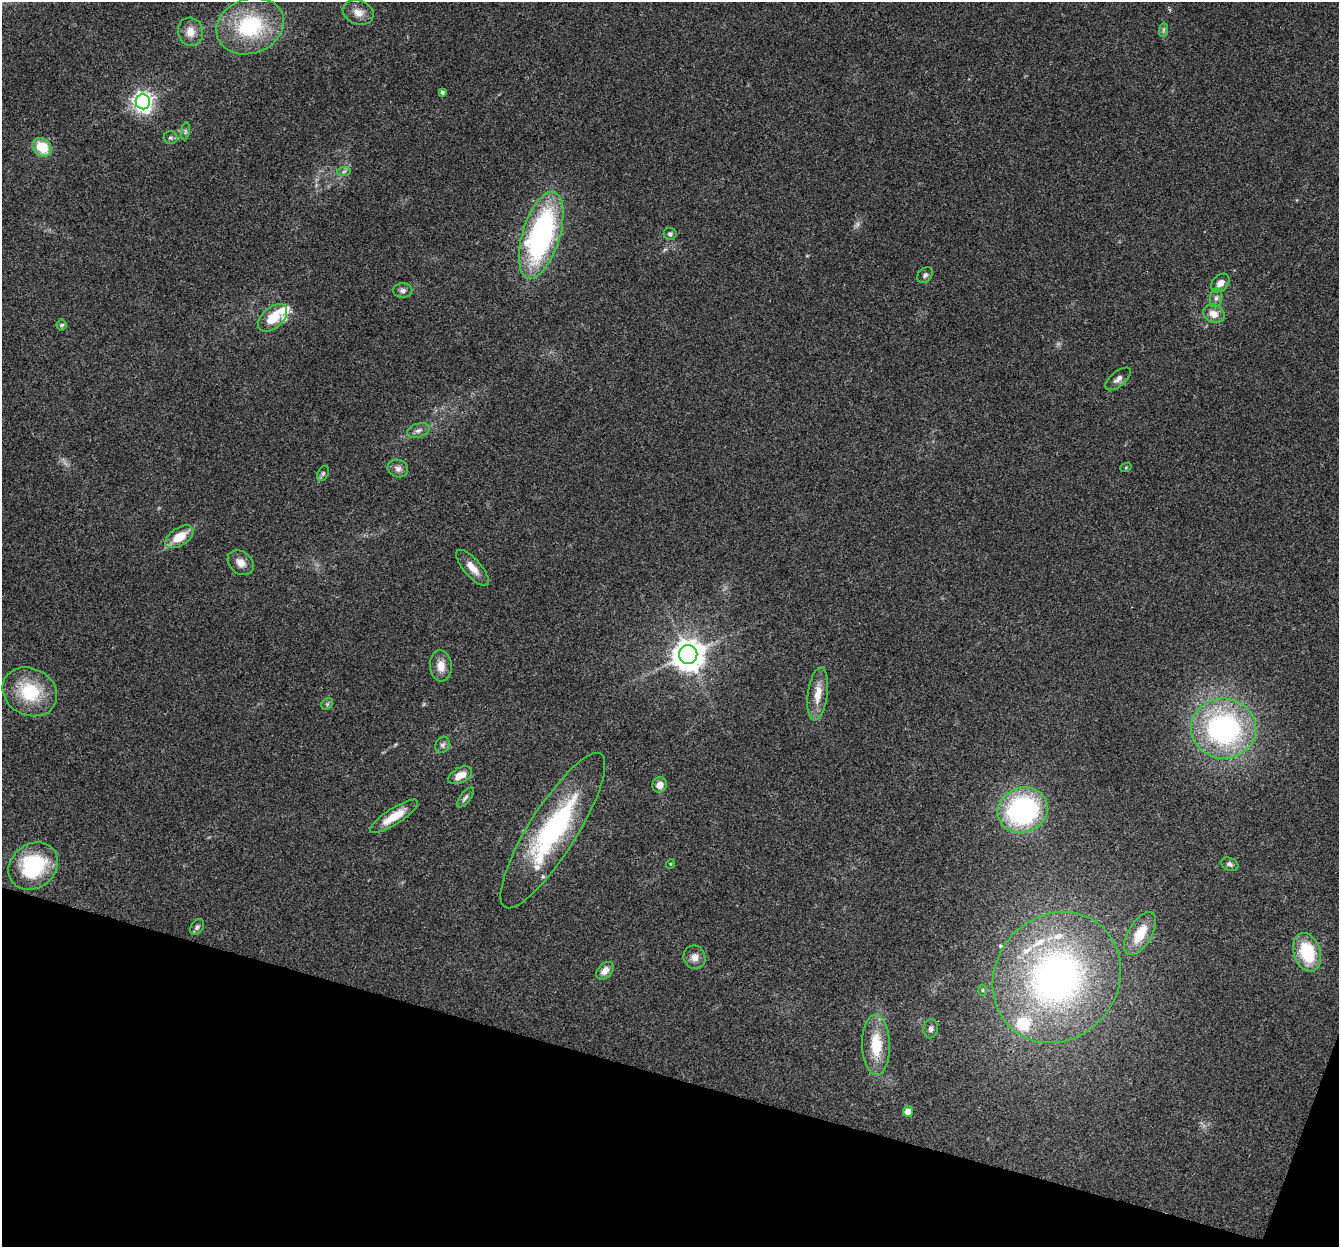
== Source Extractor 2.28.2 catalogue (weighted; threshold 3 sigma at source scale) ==
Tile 15 of 4 x 4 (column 3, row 4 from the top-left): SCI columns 2703-4039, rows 335-1579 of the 5395 x 5585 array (HDU 1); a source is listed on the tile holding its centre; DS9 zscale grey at full resolution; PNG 1341 x 1249 px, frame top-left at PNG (2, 2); each listed source drawn as its Kron ellipse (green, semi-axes under 4 px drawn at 4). Shown black and unused: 14% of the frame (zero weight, under 3 of 4 exposures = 5% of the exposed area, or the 3 px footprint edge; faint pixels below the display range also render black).
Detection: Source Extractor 2.28.2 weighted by HDU 2 'WHT'; one run over the whole footprint, this tile lists its part. Background 0.0648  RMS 0.0041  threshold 0.0185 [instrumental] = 3 sigma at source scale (4.5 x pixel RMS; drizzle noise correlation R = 1.50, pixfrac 1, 0.0396/0.0396 arcsec/px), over >= 5 px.
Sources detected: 61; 1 too faint to see at this stretch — neither listed nor drawn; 7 inside a brighter listed object's ellipse — not listed separately; the other 53 listed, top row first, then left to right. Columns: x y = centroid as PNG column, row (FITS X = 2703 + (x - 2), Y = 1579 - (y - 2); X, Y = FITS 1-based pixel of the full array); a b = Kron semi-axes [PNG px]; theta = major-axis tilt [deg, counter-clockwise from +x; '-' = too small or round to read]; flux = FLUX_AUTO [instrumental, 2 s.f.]
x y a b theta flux
358 12 16 11 -20 4.1
250 26 34 27 20 37
1163 30 7 4 89 0.87
190 32 14 12 -76 4.7
442 92 4 4 - 0.95
143 102 7 7 - 220
185 131 9 4 82 0.89
170 137 7 6 - 1
42 147 10 8 -42 12
344 172 7 4 3 0.92
670 234 6 6 - 1
541 235 45 19 73 93
925 275 9 6 46 1.3
1220 283 10 7 45 3.5
403 291 10 7 -1 1.4
1216 298 9 6 80 1.5
1214 314 11 8 -23 3.9
273 318 17 10 41 9.4
62 325 5 5 - 0.99
1118 379 16 7 40 2.3
418 430 11 6 18 1.7
1126 467 6 3 19 0.41
398 468 10 8 -19 2.1
323 473 8 5 63 0.97
179 537 16 9 33 8.8
241 563 14 11 -40 3.8
473 568 22 8 -49 4.7
688 654 9 9 - 740
441 666 15 11 -86 4.6
30 692 28 23 -27 21
818 694 26 10 82 6.5
327 704 6 5 - 0.68
1223 728 32 30 -6 91
443 745 8 7 - 1.3
460 775 13 7 28 4.7
660 785 8 7 - 3.5
466 797 12 5 52 1.3
1023 810 26 22 22 70
394 816 28 8 33 8.7
553 830 90 23 58 67
670 864 5 3 - 0.39
1230 864 9 6 -21 1.3
33 866 26 22 38 34
197 927 9 6 54 1.1
1140 934 24 11 59 10
1307 952 20 13 -72 21
694 957 12 11 - 3.2
605 971 10 7 44 3.3
1057 977 68 61 51 160
982 990 5 3 - 0.4
931 1029 9 7 84 1.4
876 1045 30 14 -89 14
908 1111 5 5 - 5.5